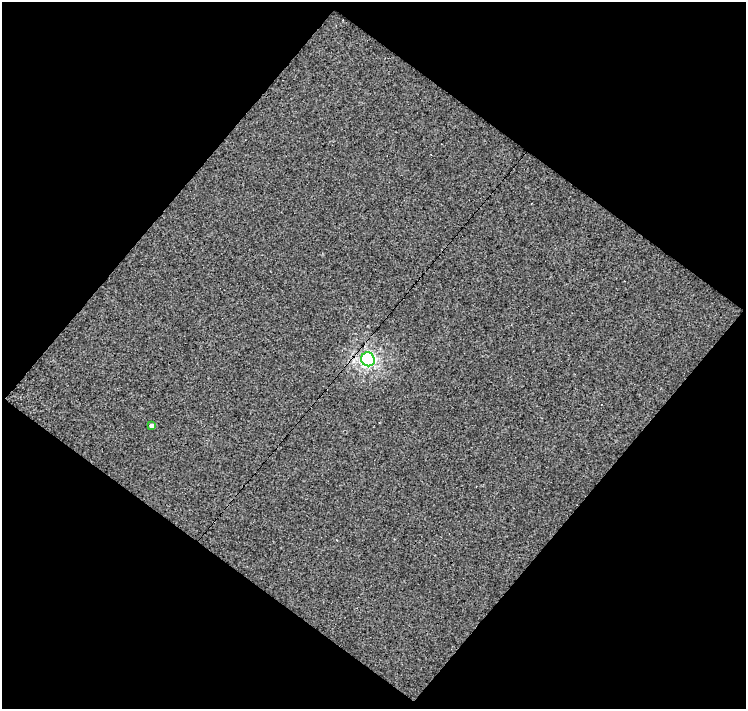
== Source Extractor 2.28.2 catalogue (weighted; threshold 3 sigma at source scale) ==
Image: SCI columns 1-744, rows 21-727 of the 744 x 748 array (HDU 1 of 3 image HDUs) = the unmasked area's bounding box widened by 8 px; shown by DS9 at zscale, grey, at full resolution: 1 PNG px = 1 image px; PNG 748 x 711 px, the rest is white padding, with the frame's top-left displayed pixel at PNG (2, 2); every listed detection drawn as its Kron ellipse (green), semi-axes under 4 PNG px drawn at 4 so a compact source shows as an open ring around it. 51% of this frame is shown black and not used: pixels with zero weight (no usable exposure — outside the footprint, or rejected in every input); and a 3 px margin inside the footprint's outer edge (the drizzle kernel's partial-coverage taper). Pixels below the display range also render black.
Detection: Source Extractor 2.28.2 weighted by HDU 2 'WHT'. Background -0.0018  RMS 0.0079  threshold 0.0356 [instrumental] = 3 sigma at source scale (4.5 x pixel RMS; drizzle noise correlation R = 1.50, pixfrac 1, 0.0396/0.0396 arcsec/px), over >= 5 px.
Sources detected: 4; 2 cosmic-ray / hot-pixel residue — neither listed nor drawn; the other 2 listed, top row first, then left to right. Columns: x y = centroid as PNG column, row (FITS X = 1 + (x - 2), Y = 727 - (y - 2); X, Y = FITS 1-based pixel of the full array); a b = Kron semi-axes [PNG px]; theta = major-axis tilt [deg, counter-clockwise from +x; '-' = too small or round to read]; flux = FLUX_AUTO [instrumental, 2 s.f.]
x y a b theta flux
368 359 7 6 - 190
152 425 4 3 - 6.3